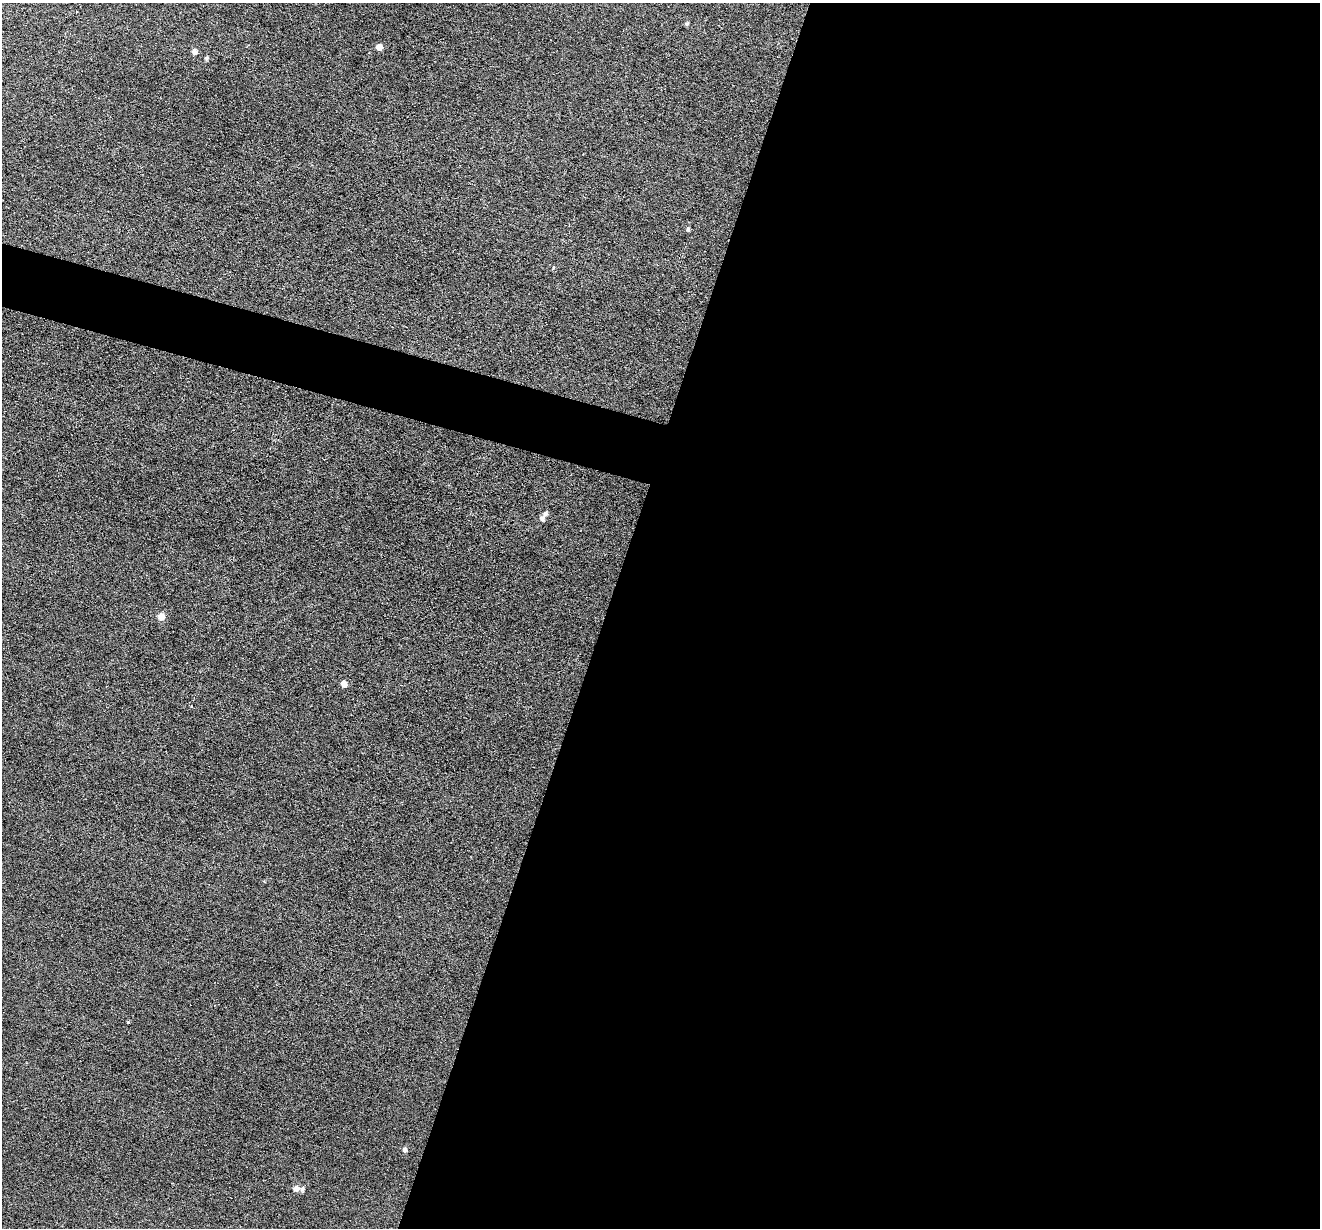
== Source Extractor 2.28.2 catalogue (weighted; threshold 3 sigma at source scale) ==
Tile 12 of 4 x 4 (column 4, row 3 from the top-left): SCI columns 3954-5271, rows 1357-2582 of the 5274 x 5294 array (HDU 1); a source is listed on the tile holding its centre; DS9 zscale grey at full resolution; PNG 1322 x 1230 px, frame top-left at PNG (2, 3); no overlay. Shown black and unused: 57% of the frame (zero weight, under 3 of 6 exposures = <1% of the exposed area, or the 3 px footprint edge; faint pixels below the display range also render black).
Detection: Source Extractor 2.28.2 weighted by HDU 2 'WHT'; one run over the whole footprint, this tile lists its part. Background 0.0474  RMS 0.0055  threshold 0.0225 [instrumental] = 3 sigma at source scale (4.09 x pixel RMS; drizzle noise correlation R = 1.36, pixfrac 0.8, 0.05/0.05 arcsec/px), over >= 5 px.
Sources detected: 14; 1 inside a brighter listed object's ellipse — not listed separately; the other 13 listed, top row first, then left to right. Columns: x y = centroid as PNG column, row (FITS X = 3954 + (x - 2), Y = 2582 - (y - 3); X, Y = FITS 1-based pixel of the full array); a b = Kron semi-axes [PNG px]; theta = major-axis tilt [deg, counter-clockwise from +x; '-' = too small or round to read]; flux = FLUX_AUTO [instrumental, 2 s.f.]
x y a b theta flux
687 24 5 4 - 0.85
379 47 5 5 - 3.5
194 51 5 5 - 2.1
206 58 6 4 2 0.89
688 229 5 4 - 0.91
554 267 5 3 - 0.41
545 514 8 5 48 1.5
161 617 6 6 - 4.4
344 684 5 5 - 3.3
191 706 3 3 - 0.42
404 1150 6 5 - 1.4
296 1189 6 6 - 2.5
302 1189 6 5 - 1.2